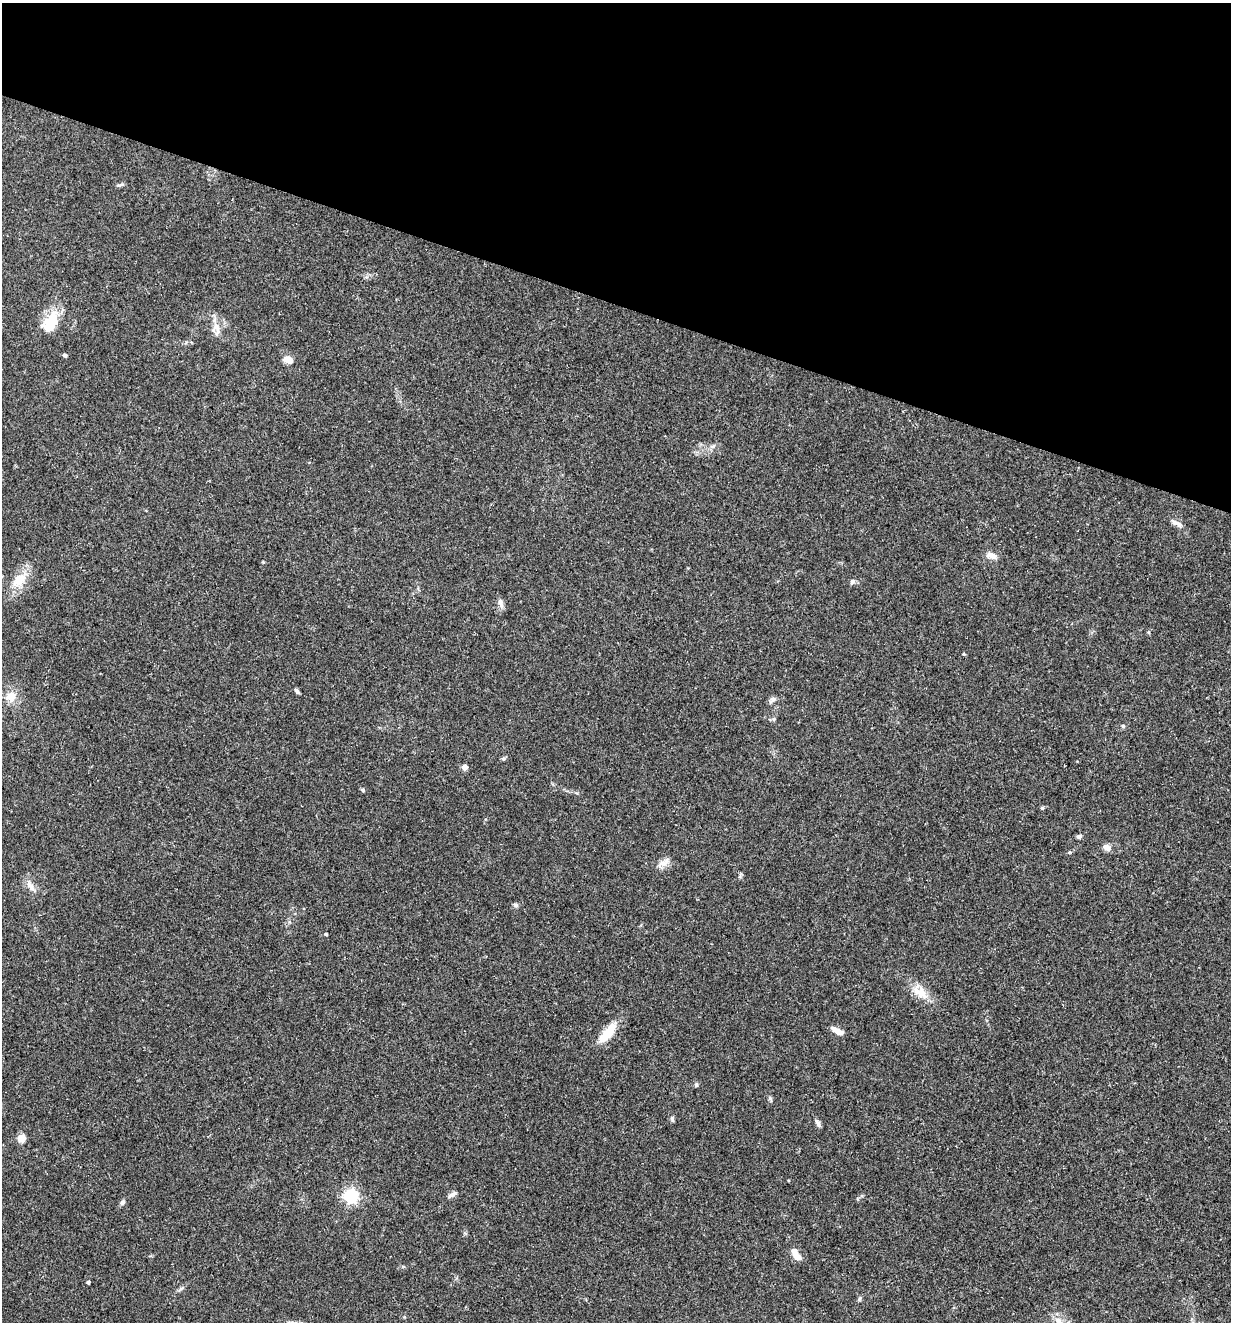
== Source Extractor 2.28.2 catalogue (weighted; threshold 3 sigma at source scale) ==
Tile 2 of 4 x 4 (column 2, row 1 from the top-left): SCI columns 1484-2712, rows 3961-5280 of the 5297 x 5282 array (HDU 1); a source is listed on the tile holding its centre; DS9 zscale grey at full resolution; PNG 1233 x 1324 px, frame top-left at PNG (2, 3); no overlay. Shown black and unused: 23% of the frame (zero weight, under 3 of 5 exposures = <1% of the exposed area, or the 3 px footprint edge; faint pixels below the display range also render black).
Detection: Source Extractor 2.28.2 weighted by HDU 2 'WHT'; one run over the whole footprint, this tile lists its part. Background 0.107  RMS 0.0066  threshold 0.0299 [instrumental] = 3 sigma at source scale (4.5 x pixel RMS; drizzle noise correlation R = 1.50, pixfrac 1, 0.05/0.05 arcsec/px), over >= 5 px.
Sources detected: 41; all 41 listed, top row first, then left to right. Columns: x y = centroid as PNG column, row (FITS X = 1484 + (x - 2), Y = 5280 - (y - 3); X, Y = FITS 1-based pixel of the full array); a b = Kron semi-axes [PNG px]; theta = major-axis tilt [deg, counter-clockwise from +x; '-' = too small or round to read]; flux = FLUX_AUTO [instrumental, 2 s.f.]
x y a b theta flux
120 185 11 3 18 1.3
50 323 28 16 62 18
216 329 21 11 -78 7.4
65 355 4 4 - 1.5
288 360 11 7 -24 5.5
1177 523 19 6 -32 3.4
991 556 13 8 -12 4.5
19 580 23 14 42 12
852 582 7 6 - 1.7
501 604 14 6 -74 2.6
964 654 5 3 - 0.58
297 691 7 4 -50 1.5
11 696 13 11 22 8
772 700 10 6 49 2
774 719 6 5 - 1.1
1123 726 5 5 - 1
503 759 5 5 - 1.2
464 767 4 4 - 7.1
363 790 4 4 - 1.3
1079 836 7 5 27 1.4
1107 847 9 7 -18 3.6
664 862 17 8 33 4.3
30 886 17 8 -55 4.7
516 905 6 5 - 1.3
326 934 3 3 - 0.82
920 992 27 13 -45 11
837 1031 14 5 -28 5.9
608 1033 31 11 50 14
696 1084 6 5 - 1
770 1099 8 5 -69 1.1
672 1119 7 5 -78 1.2
818 1123 11 5 -59 1.8
21 1138 9 8 - 4.9
452 1194 12 5 33 2.4
350 1196 6 6 - 140
122 1202 7 5 50 1.9
796 1254 17 7 -58 5.7
88 1282 3 3 - 1.4
181 1288 7 4 19 1.1
859 1299 7 4 61 1.1
1058 1320 12 7 -32 4.3
Isophote crosses this tile's border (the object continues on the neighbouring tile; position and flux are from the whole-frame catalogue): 1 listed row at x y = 1058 1320
Unlisted compact peaks at least as high as the median listed source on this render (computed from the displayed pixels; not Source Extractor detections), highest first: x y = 1042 808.